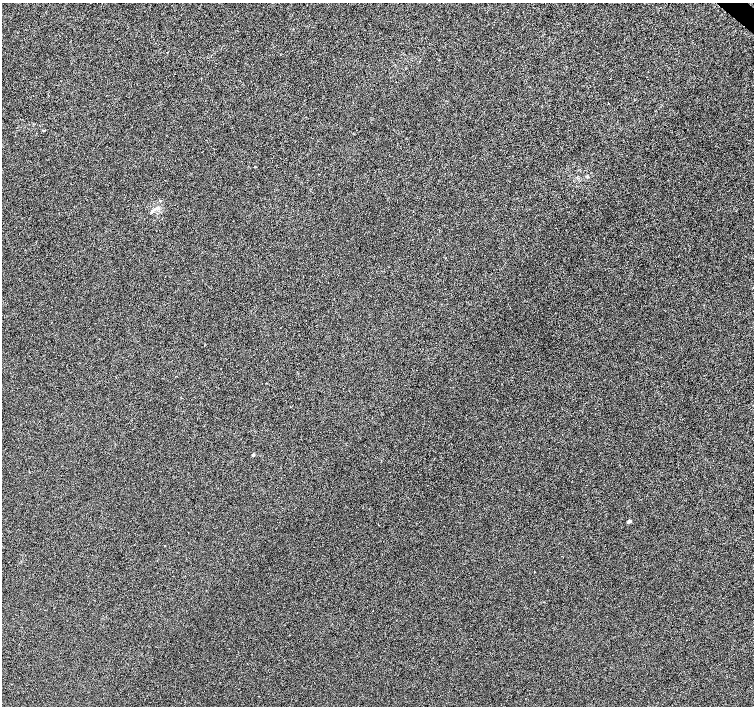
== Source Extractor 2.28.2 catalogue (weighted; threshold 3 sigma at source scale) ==
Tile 10 of 4 x 4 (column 2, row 3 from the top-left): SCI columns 1509-3011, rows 1641-3047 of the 6016 x 6029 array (HDU 1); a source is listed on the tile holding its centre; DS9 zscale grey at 2 x 2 block average (1 PNG px = mean of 2 x 2 image px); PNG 756 x 708 px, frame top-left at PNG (2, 3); no overlay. Shown black and unused: <1% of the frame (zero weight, under 3 of 6 exposures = <1% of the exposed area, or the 3 px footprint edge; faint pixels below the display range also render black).
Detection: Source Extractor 2.28.2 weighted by HDU 2 'WHT'; one run over the whole footprint, this tile lists its part. Background -1.45e-04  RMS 0.0023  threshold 0.00942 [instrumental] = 3 sigma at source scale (4.09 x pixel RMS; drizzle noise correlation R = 1.36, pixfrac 0.8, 0.0396/0.0396 arcsec/px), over >= 5 px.
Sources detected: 6; all 6 listed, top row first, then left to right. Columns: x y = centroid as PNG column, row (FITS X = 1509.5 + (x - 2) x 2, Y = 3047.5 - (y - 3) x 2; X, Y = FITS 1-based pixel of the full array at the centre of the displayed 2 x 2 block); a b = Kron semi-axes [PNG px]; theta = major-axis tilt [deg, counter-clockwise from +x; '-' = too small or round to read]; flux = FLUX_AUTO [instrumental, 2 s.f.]
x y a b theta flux
587 177 3 2 - 0.4
160 201 3 3 - 0.44
154 210 4 3 - 0.89
253 455 2 2 - 1.3
629 521 4 3 - 1.1
165 546 2 2 - 0.19